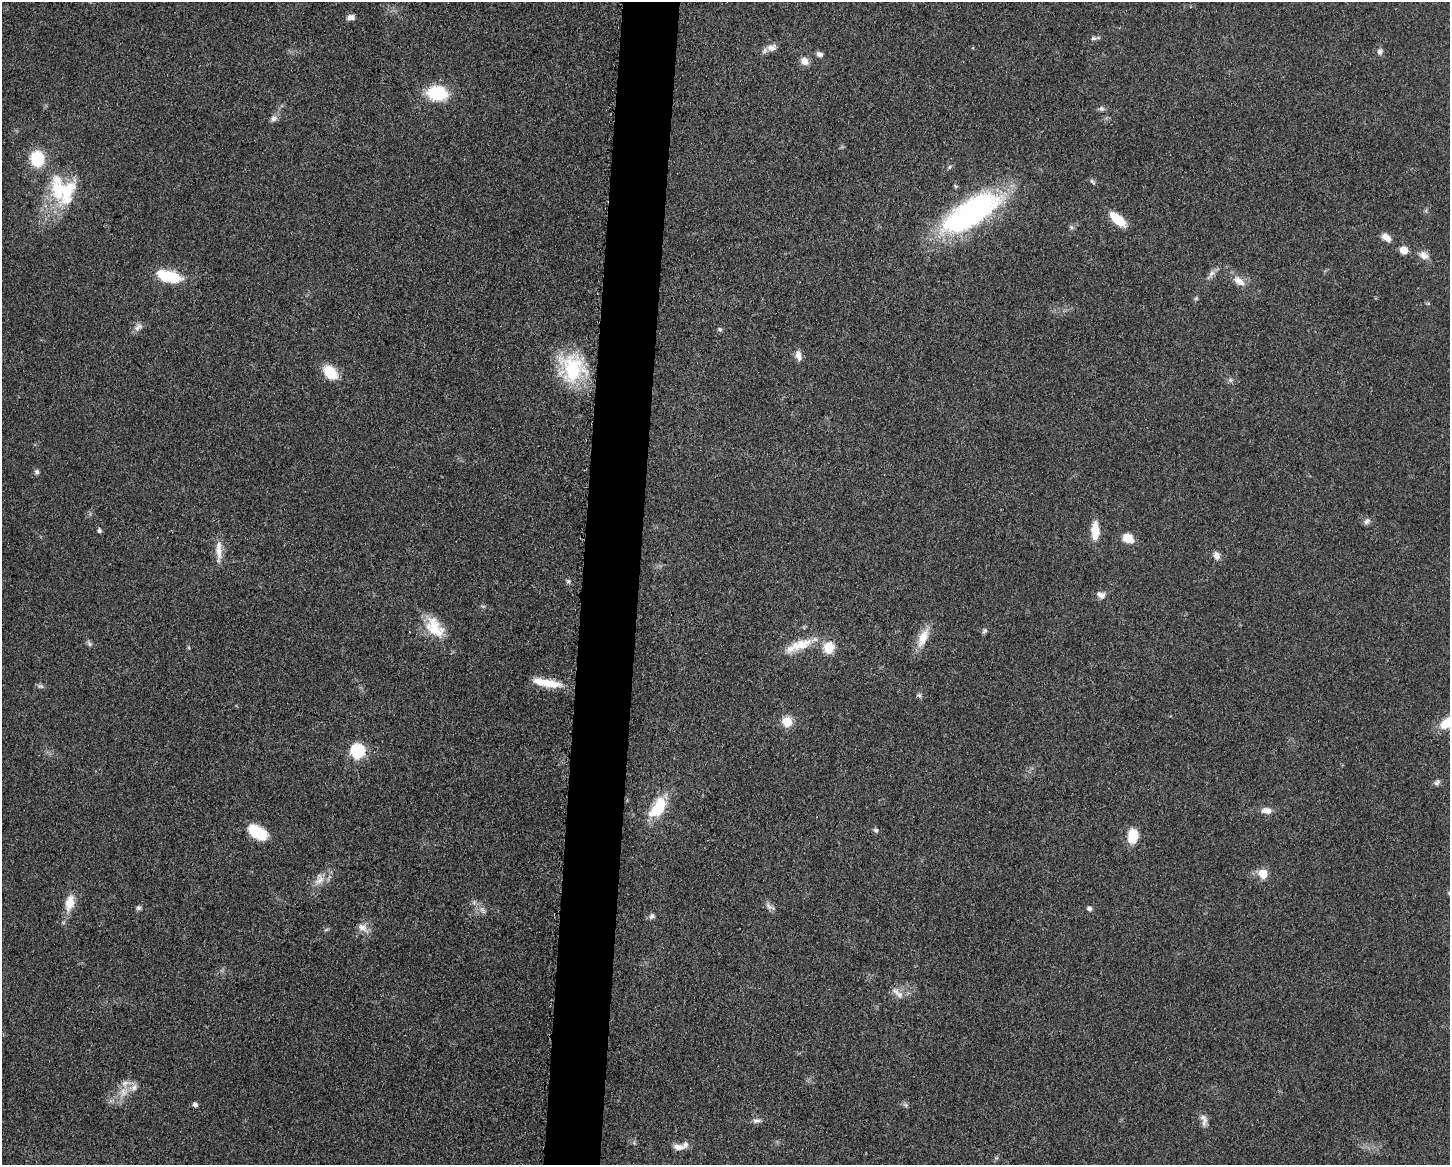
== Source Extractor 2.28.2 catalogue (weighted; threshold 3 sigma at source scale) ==
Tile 8 of 3 x 4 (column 2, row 3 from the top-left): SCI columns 1677-3124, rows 1167-2329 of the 4680 x 4657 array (HDU 1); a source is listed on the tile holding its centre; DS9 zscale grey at full resolution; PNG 1452 x 1167 px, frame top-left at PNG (2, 2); no overlay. Shown black and unused: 4% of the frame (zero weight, under 3 of 5 exposures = <1% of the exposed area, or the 3 px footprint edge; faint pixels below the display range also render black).
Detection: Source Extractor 2.28.2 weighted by HDU 2 'WHT'; one run over the whole footprint, this tile lists its part. Background 0.0608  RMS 0.0057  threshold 0.0255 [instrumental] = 3 sigma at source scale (4.5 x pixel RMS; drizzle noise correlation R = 1.50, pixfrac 1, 0.05/0.05 arcsec/px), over >= 5 px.
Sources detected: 83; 3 too faint to see at this stretch — not listed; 7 inside a brighter listed object's ellipse — not listed separately; the other 73 listed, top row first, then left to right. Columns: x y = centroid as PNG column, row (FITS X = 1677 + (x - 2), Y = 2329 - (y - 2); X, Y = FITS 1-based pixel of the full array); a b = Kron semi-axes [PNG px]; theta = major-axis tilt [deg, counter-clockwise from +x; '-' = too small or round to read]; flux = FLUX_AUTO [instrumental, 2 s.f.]
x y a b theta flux
351 17 9 6 5 3
1094 38 9 5 2 1.4
772 48 14 9 4 4
1380 51 9 7 81 2.1
819 54 8 6 -26 2.2
805 61 9 8 - 4.6
437 93 26 17 -8 22
1102 109 7 6 - 1.5
274 118 10 8 20 2.3
37 158 15 13 -79 21
949 167 6 5 - 0.95
1092 181 10 4 -45 1.1
58 190 40 21 -81 30
970 213 60 22 32 160
1118 219 20 9 -41 13
1071 227 6 5 - 1.1
1386 237 12 7 -39 4.2
1404 250 7 6 - 7.7
1424 255 14 9 -28 4.2
1211 274 12 7 48 2.6
168 276 24 10 -14 28
1239 281 17 9 -36 5.8
1196 298 6 4 1 0.77
1428 303 6 4 0 0.66
138 327 14 8 36 2.9
720 329 7 5 -42 1
798 356 13 7 -79 3.9
572 368 35 32 -81 41
330 372 13 9 -47 19
1230 380 6 6 - 1.3
37 472 7 6 - 1.3
1367 521 10 6 44 1.9
99 531 5 5 - 1.2
1095 531 21 9 -89 9.9
1128 538 10 8 -27 9.8
219 551 33 8 90 6.8
1216 555 11 8 -72 3.1
568 581 6 5 - 1.2
1101 595 12 8 -27 3.2
435 627 32 19 -51 17
985 631 7 6 - 1.2
923 638 26 12 66 10
89 644 9 5 -53 1.4
802 645 29 15 23 14
829 647 12 11 - 11
550 683 32 10 -15 11
919 695 6 6 - 1.2
787 722 6 6 - 22
1448 722 23 12 37 13
357 751 7 7 - 67
1437 782 10 6 28 1.7
658 808 32 16 53 19
1266 810 12 7 -2 4.3
876 830 7 6 - 1.3
258 833 22 12 -33 18
1133 836 16 11 78 12
1263 874 6 6 - 15
319 880 17 10 44 6
1449 893 7 4 -59 0.86
69 903 21 11 76 8.9
769 907 15 6 -32 2.3
139 908 7 6 - 1.3
1089 909 5 5 - 2
482 910 13 6 -56 2.6
652 916 7 7 - 1.7
363 928 17 9 -37 4.7
899 995 12 9 -38 4.1
125 1083 14 9 17 4.2
195 1105 6 5 - 1.6
906 1105 6 5 - 1.1
1204 1120 17 8 -80 3.5
757 1121 13 7 6 2.4
678 1147 14 7 -10 4
Isophote crosses this tile's border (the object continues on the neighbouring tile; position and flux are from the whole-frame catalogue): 2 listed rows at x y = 1448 722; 1449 893